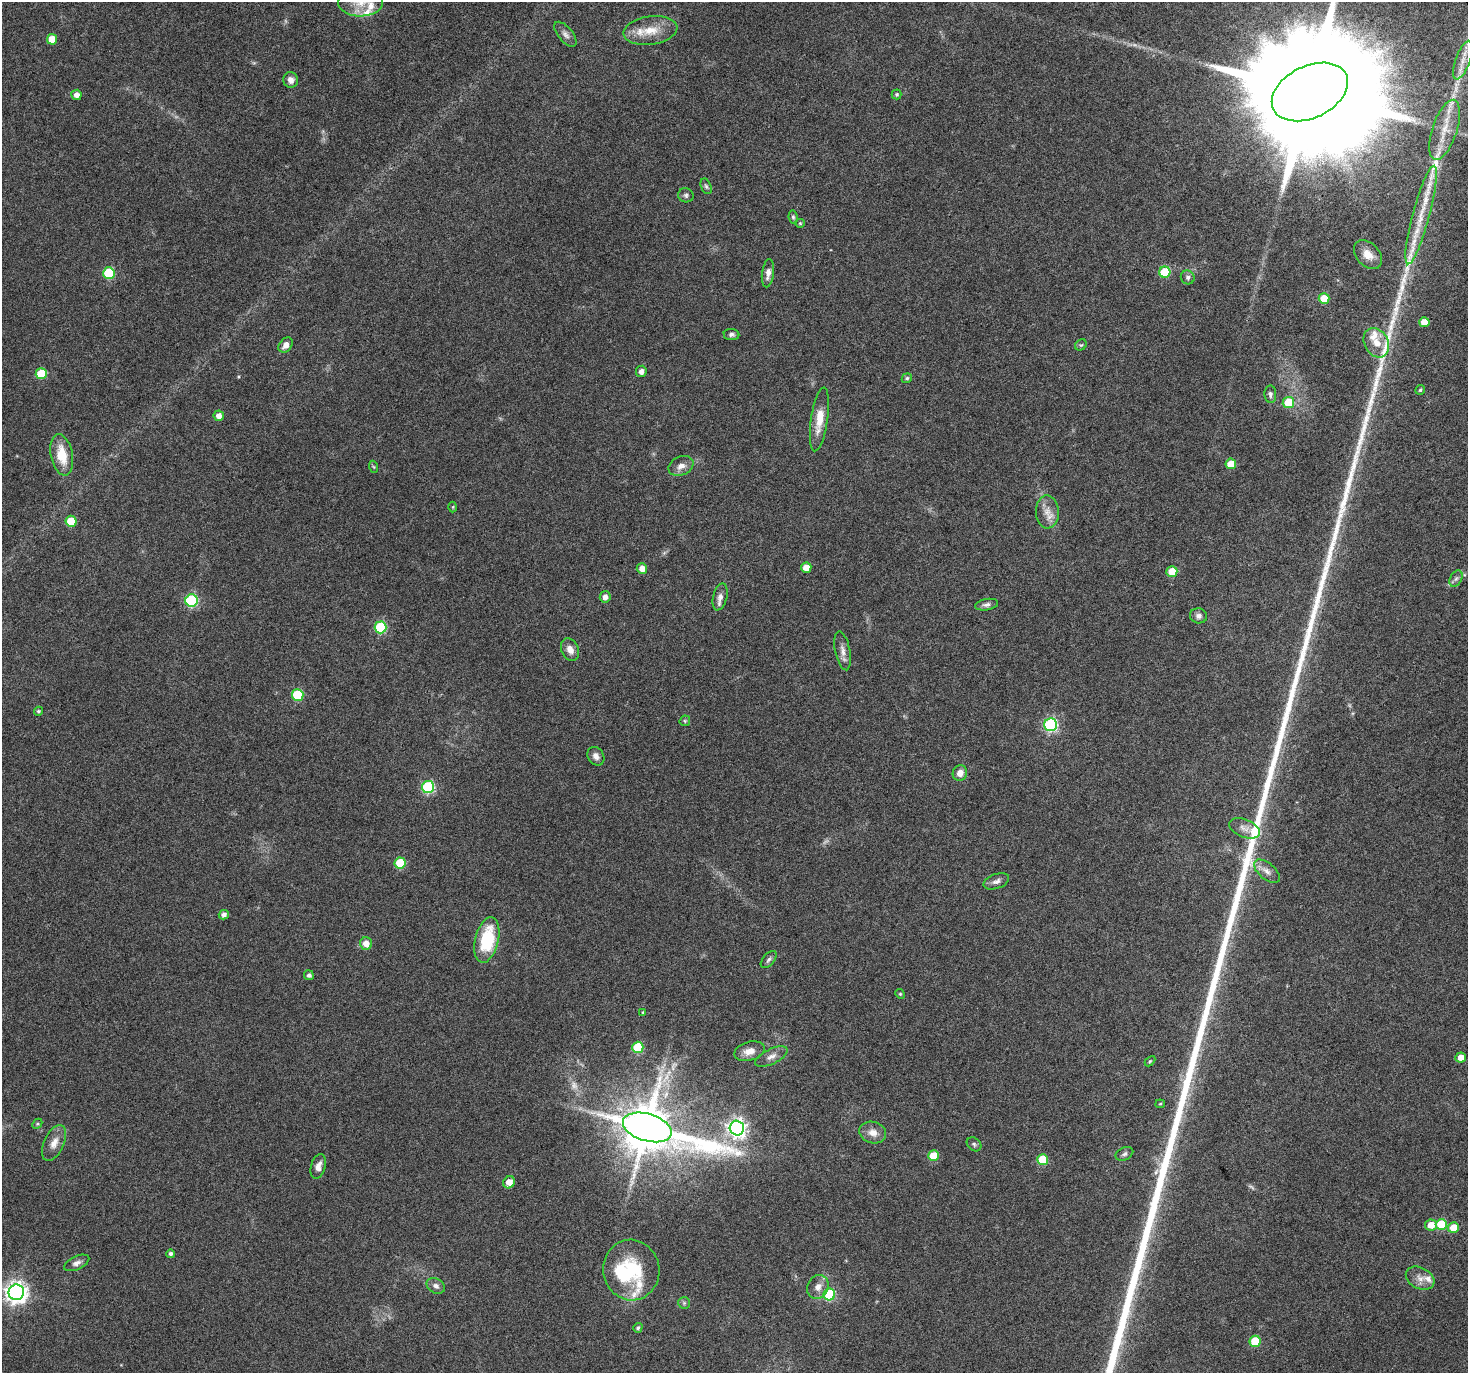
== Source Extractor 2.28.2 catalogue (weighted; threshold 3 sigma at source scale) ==
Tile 10 of 4 x 4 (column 2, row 3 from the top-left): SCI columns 1467-2932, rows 1486-2856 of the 5868 x 5773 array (HDU 1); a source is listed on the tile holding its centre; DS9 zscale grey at full resolution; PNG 1470 x 1375 px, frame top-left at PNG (2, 2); each listed source drawn as its Kron ellipse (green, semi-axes under 4 px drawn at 4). Shown black and unused: <1% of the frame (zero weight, under 4 of 8 exposures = <1% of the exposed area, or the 3 px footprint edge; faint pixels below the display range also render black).
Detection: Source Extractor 2.28.2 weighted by HDU 2 'WHT'; one run over the whole footprint, this tile lists its part. Background 0.0491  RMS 0.0031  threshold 0.0126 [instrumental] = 3 sigma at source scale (4.09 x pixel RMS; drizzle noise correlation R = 1.36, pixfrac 0.8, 0.0396/0.0396 arcsec/px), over >= 5 px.
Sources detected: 116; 6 too faint to see at this stretch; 1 inside a brighter object's white glare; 1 long thin detection or spike segment (spike, bleed or trail) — neither listed nor drawn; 6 inside a brighter listed object's ellipse — not listed separately; the other 102 listed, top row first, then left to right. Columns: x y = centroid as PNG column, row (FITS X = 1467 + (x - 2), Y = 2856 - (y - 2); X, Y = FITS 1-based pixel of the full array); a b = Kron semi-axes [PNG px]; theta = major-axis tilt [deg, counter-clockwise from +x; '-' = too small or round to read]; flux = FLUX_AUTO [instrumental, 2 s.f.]
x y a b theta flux
361 2 22 14 1 6
650 30 27 14 8 6.5
565 34 15 7 -50 1.5
52 39 5 5 - 5.2
1463 60 20 7 70 3.3
291 80 8 7 - 1.8
1310 92 40 26 26 19000
897 94 5 5 - 0.5
76 95 5 5 - 1.7
1445 130 31 12 72 7.2
706 186 8 5 -69 0.63
686 195 8 7 - 0.77
1421 215 51 8 75 8.8
793 217 7 4 -80 0.51
800 223 5 4 - 0.32
1368 255 17 11 -48 3.5
1165 272 5 5 - 13
109 273 6 6 - 21
768 273 14 6 83 1.9
1188 277 7 6 - 0.85
1324 298 5 5 - 6
1424 322 5 5 - 4.1
731 334 8 5 -5 0.84
1376 343 15 12 -60 3.8
286 345 8 6 52 1.7
1081 345 6 5 - 0.46
641 371 6 5 - 1.4
41 374 5 5 - 12
907 378 5 4 - 0.55
1420 390 5 5 - 0.43
1270 394 9 6 -88 0.84
1288 402 6 5 - 8
219 416 5 5 - 2.2
819 419 32 8 82 5.7
62 455 21 11 -79 7.6
1231 464 5 5 - 5.3
681 466 13 9 23 2.3
374 467 6 4 -70 0.37
453 507 5 3 - 0.3
1047 512 16 11 -88 3.2
71 521 5 5 - 11
642 568 5 5 - 2.5
806 568 5 5 - 3.5
1172 571 5 5 - 5.5
1456 579 9 5 62 0.88
605 597 6 5 - 1.7
720 597 14 7 76 1.7
191 601 6 6 - 33
987 605 11 5 10 1.1
1198 616 8 7 - 1.1
380 627 6 6 - 26
570 650 12 8 -66 2.3
843 651 20 7 -79 2
298 695 6 6 - 17
38 711 4 4 - 0.45
685 721 5 5 - 0.42
1051 725 6 6 - 46
596 756 10 7 -56 1.5
960 773 8 7 - 2.3
428 787 6 6 - 32
1245 828 16 8 -22 2
400 863 5 5 - 12
1267 871 15 8 -41 2.1
996 881 13 7 19 1.4
224 915 5 4 - 1.3
487 940 23 11 76 16
366 943 6 6 - 2.7
769 959 10 5 49 0.86
309 975 5 5 - 0.82
900 994 5 4 - 0.34
643 1012 4 4 - 0.29
638 1047 6 5 - 17
749 1051 16 9 15 3.1
771 1057 17 7 26 2
1461 1057 5 5 - 2.5
1150 1061 6 4 45 0.35
1160 1104 5 4 - 0.33
37 1124 5 4 - 0.41
647 1127 25 13 -17 1800
737 1128 7 7 - 140
873 1133 14 10 -19 2.7
54 1143 19 10 66 2.9
974 1144 8 6 -41 0.66
1124 1154 9 6 25 0.84
933 1156 5 5 - 8.4
1043 1160 5 5 - 9.9
318 1166 13 7 75 1.9
509 1182 6 5 - 3
1441 1224 5 5 - 14
1431 1225 6 5 - 3.3
1453 1228 5 5 - 4.8
171 1254 4 4 - 0.76
77 1263 13 6 24 1.4
631 1270 30 28 -82 19
1420 1278 15 10 -26 2.5
436 1286 9 7 -27 1.3
818 1287 12 10 61 2.4
16 1292 8 7 - 210
829 1294 6 5 - 23
684 1303 6 6 - 0.55
638 1328 5 4 - 0.64
1255 1341 5 5 - 11
Isophote crosses this tile's border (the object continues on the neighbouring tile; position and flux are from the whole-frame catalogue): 2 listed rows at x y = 361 2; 1310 92